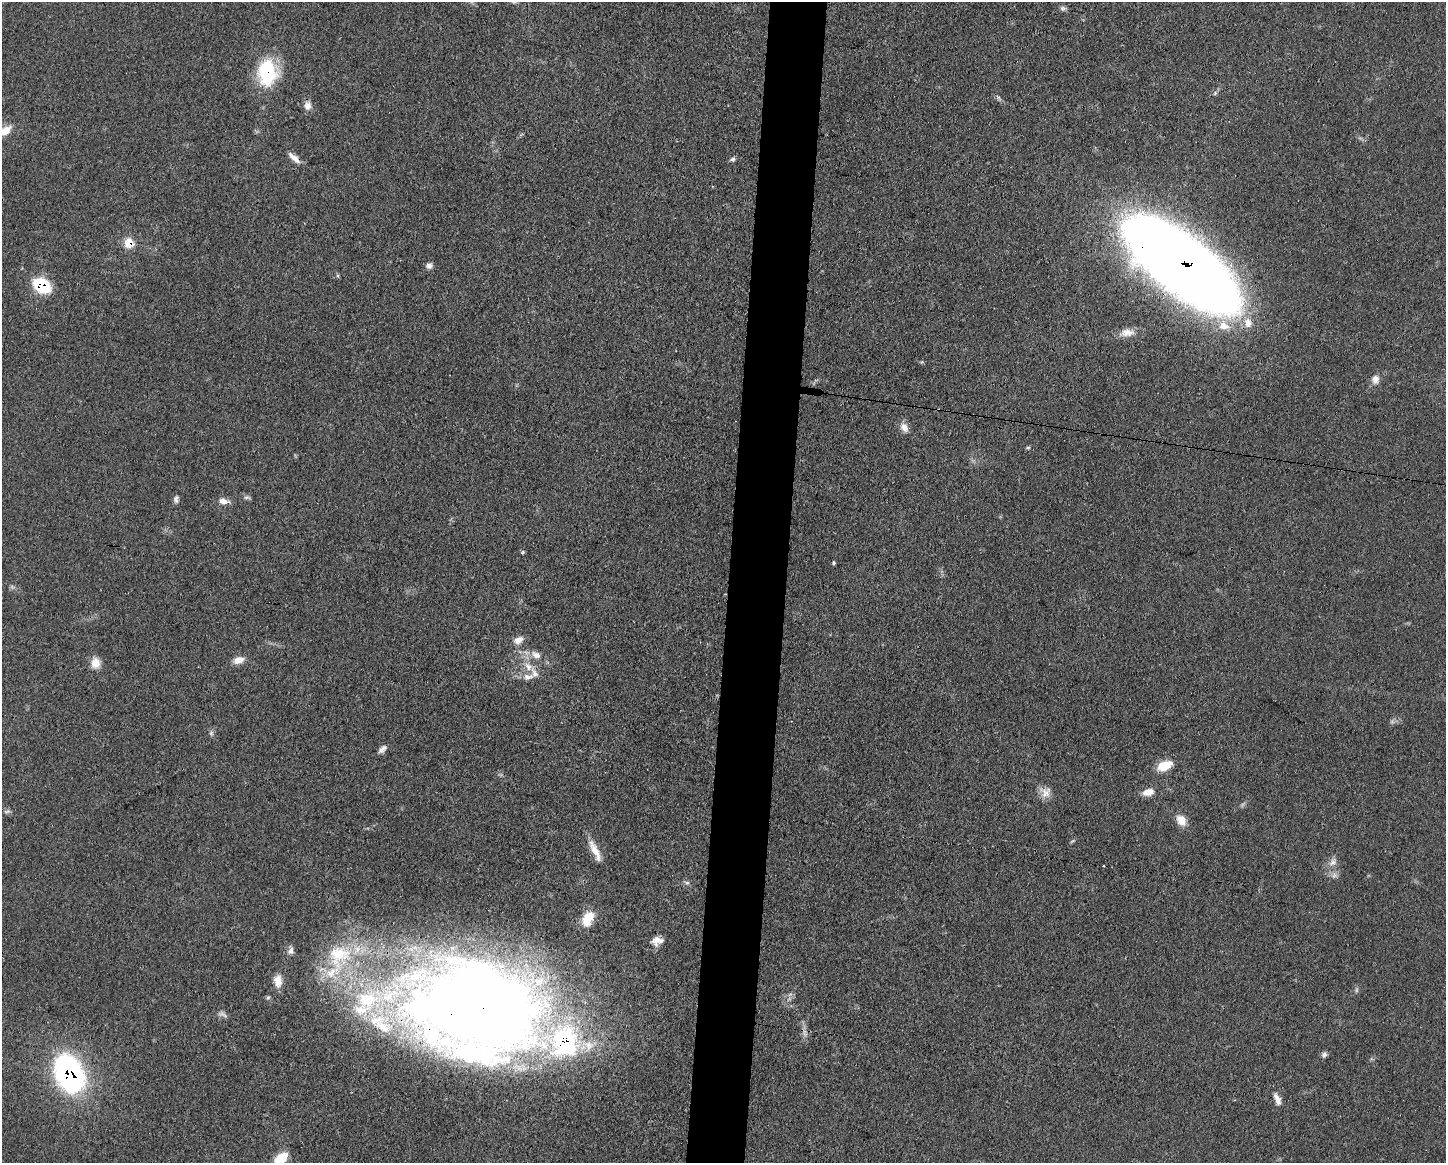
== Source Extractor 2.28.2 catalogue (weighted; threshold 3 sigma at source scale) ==
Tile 8 of 3 x 4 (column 2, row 3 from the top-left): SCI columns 1559-3002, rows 1165-2325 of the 4669 x 4656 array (HDU 1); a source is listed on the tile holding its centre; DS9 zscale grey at full resolution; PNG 1448 x 1165 px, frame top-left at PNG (2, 2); no overlay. Shown black and unused: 4% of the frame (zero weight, under 3 of 4 exposures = <1% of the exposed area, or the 3 px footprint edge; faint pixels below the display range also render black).
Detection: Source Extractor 2.28.2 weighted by HDU 2 'WHT'; one run over the whole footprint, this tile lists its part. Background 0.0609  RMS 0.0043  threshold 0.0192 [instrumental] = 3 sigma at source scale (4.5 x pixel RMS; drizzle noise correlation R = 1.50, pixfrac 1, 0.05/0.05 arcsec/px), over >= 5 px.
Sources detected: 60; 2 too faint to see at this stretch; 1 inside a brighter object's white glare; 1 cosmic-ray / hot-pixel residue — not listed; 8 inside a brighter listed object's ellipse — not listed separately; the other 48 listed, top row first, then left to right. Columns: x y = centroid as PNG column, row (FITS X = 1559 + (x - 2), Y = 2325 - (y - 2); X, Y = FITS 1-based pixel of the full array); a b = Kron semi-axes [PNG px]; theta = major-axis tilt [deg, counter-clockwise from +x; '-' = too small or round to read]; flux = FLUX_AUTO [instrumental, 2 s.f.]
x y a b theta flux
1063 8 8 6 0 1.1
267 72 25 18 89 33
1215 93 7 4 46 0.77
307 105 10 9 - 3.1
5 131 15 9 29 5
294 158 16 6 -40 3.3
733 159 7 5 17 1
129 243 7 7 - 11
1181 265 88 33 -38 1100
429 266 8 7 - 1.6
42 285 13 9 -32 30
1248 323 14 10 -73 4.9
1224 326 17 12 -16 6.8
1127 333 20 9 6 4.1
1375 379 11 9 85 2.9
904 427 12 9 -56 3.2
1028 447 6 4 0 0.53
176 499 9 6 84 1.3
223 501 13 8 -10 3
523 552 5 4 - 0.53
834 563 5 3 - 0.55
518 640 12 8 29 3.1
536 655 15 9 -25 3.6
238 660 13 8 20 3.7
95 663 14 11 87 4.5
528 666 14 8 -57 4.4
211 733 6 6 - 0.92
382 749 11 6 45 1.9
1165 766 15 9 23 9.2
1148 792 13 8 14 4.3
1046 793 14 12 71 3.9
7 811 10 4 5 0.92
1181 820 14 10 -53 4.9
595 851 27 9 -64 5.8
1333 862 12 8 49 2.6
1334 875 8 6 45 1.5
687 883 6 5 - 0.94
588 918 16 10 66 9.6
657 941 14 10 8 3.5
291 951 10 7 78 1.9
339 955 40 36 62 41
278 981 14 8 -88 5
479 1006 127 95 -10 760
223 1014 13 6 -26 1.6
1324 1055 7 7 - 1.2
69 1073 35 23 -66 100
1277 1099 14 6 -69 3
281 1158 17 10 38 7.9
Overlapping masked pixels (flux is a lower limit): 6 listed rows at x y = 267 72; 129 243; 1181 265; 42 285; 479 1006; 69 1073
Isophote crosses this tile's border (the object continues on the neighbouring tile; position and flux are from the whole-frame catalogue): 2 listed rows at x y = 5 131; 281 1158